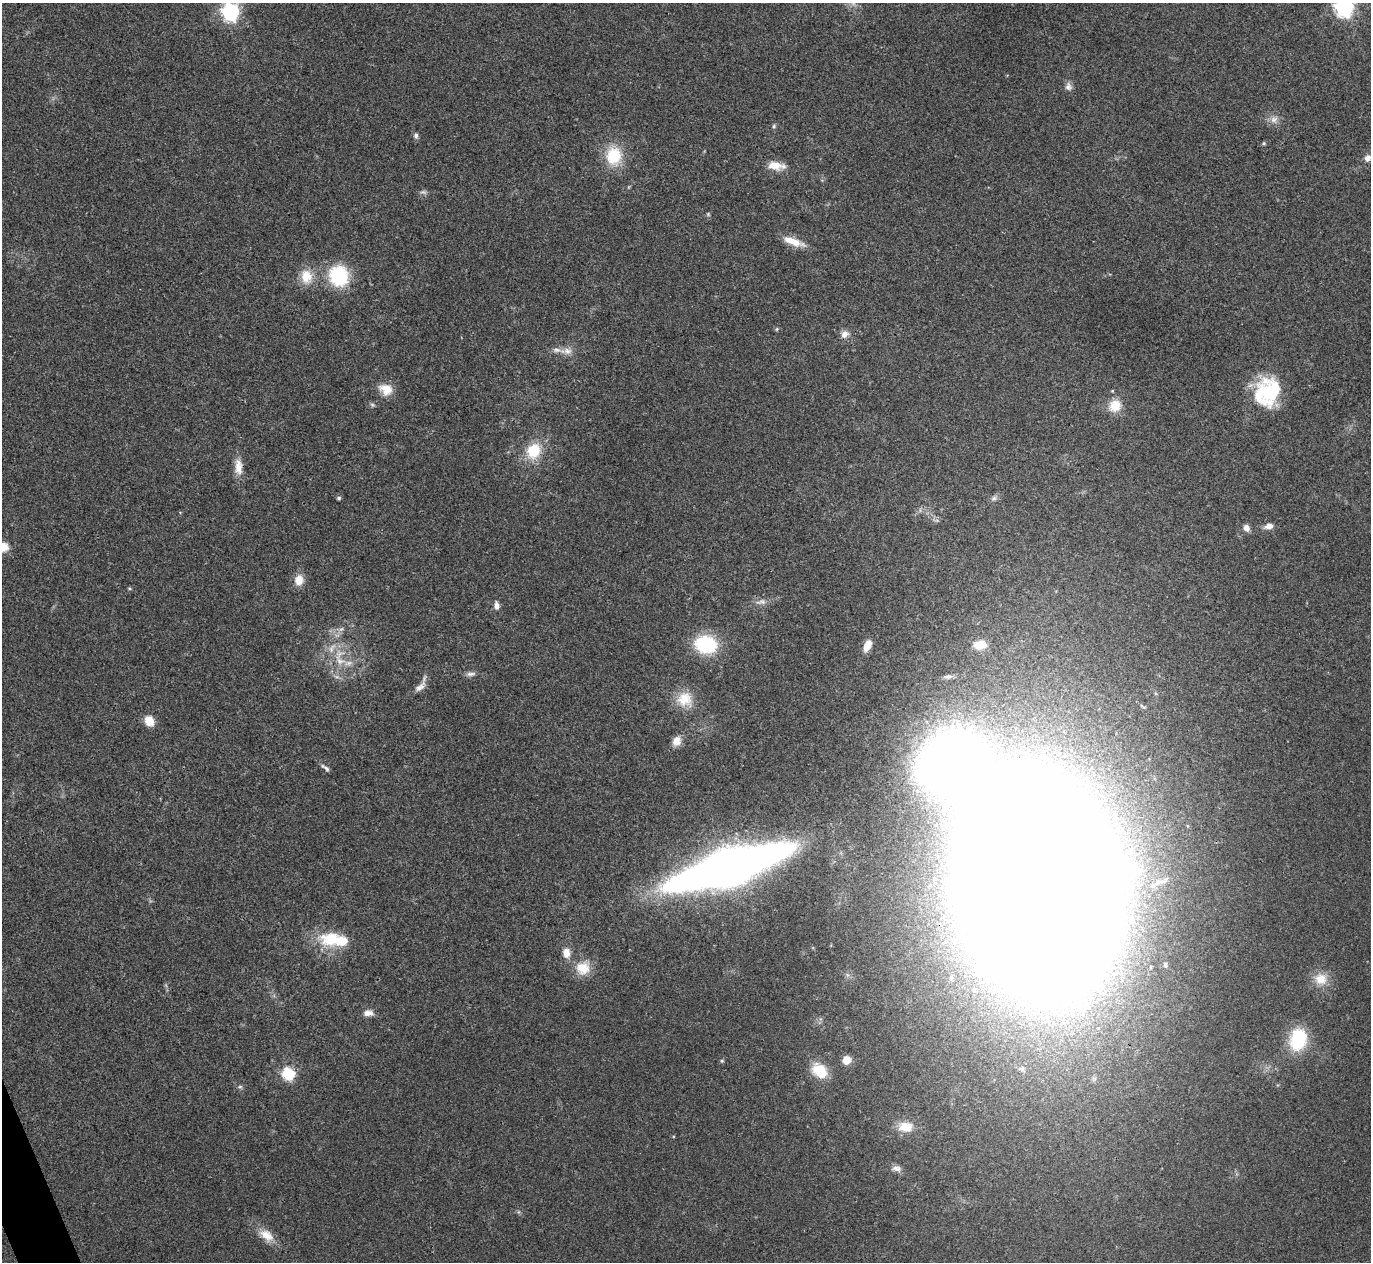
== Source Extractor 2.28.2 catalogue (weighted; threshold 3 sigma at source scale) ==
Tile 7 of 4 x 4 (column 3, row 2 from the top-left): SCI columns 2741-4109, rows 2669-3928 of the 5480 x 5467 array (HDU 1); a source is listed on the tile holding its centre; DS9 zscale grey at full resolution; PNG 1373 x 1264 px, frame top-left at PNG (2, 3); no overlay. Shown black and unused: <1% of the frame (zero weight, under 3 of 4 exposures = <1% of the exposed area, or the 3 px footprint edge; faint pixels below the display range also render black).
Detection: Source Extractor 2.28.2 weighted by HDU 2 'WHT'; one run over the whole footprint, this tile lists its part. Background 0.0865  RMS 0.0058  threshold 0.026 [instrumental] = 3 sigma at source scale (4.5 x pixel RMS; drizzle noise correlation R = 1.50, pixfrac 1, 0.05/0.05 arcsec/px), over >= 5 px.
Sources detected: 65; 1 inside a brighter object's white glare — not listed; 4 inside a brighter listed object's ellipse — not listed separately; the other 60 listed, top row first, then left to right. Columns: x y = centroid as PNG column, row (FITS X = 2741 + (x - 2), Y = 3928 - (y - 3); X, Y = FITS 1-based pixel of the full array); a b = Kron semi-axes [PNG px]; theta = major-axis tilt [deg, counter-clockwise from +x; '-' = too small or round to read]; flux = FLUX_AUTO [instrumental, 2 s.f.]
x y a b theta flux
1344 7 8 7 - 250
231 11 8 7 - 210
1068 87 11 9 -65 2.6
1274 119 11 10 - 3.9
774 126 6 5 - 0.92
416 136 8 6 -77 1.6
1264 143 5 5 - 0.73
614 156 23 19 -87 22
1368 158 8 7 - 2.8
775 165 19 11 -8 8.4
423 192 10 5 -23 1.4
708 214 5 5 - 0.77
793 241 29 8 -20 9.1
306 276 20 15 -80 11
339 276 24 22 -72 33
777 329 5 5 - 0.75
845 334 11 9 39 3.7
567 351 14 10 -8 4.5
386 389 18 14 -25 8.7
1267 392 31 27 64 44
372 405 7 5 -22 1.1
1115 406 17 16 - 10
533 451 17 14 57 19
238 467 23 10 -87 7
339 498 5 4 - 0.93
994 498 8 7 - 1.8
1269 526 10 7 17 3.6
1246 528 8 6 -55 3
2 547 14 10 21 8.3
299 580 14 12 85 6.2
761 602 17 7 9 3.9
496 606 9 6 -88 2.9
706 644 17 13 -10 48
867 645 12 7 65 8
980 645 14 10 10 9.2
340 660 20 12 -50 11
471 674 13 6 3 2.4
948 677 12 6 6 2.1
420 687 19 8 40 4.3
684 699 21 20 - 13
149 721 10 8 -57 8.8
677 741 12 10 66 4.7
325 768 14 5 -38 1.8
729 867 73 20 18 1000
1039 886 130 81 -80 6700
330 937 32 21 18 21
566 953 11 8 -84 6
1165 964 4 4 - 1.1
583 968 19 17 10 12
1321 979 17 16 - 9.8
368 1013 13 8 -3 3.5
1298 1039 22 17 77 32
847 1060 8 8 - 6.2
722 1061 5 5 - 0.74
820 1071 18 12 -48 17
288 1074 6 6 - 74
240 1087 6 5 - 1
906 1127 21 14 -3 10
897 1169 13 8 -13 2.9
266 1235 22 13 -35 8.6
Overlapping masked pixels (flux is a lower limit): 1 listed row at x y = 1039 886
Isophote crosses this tile's border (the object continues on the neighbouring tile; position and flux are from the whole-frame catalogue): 3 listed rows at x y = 1344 7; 231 11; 2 547